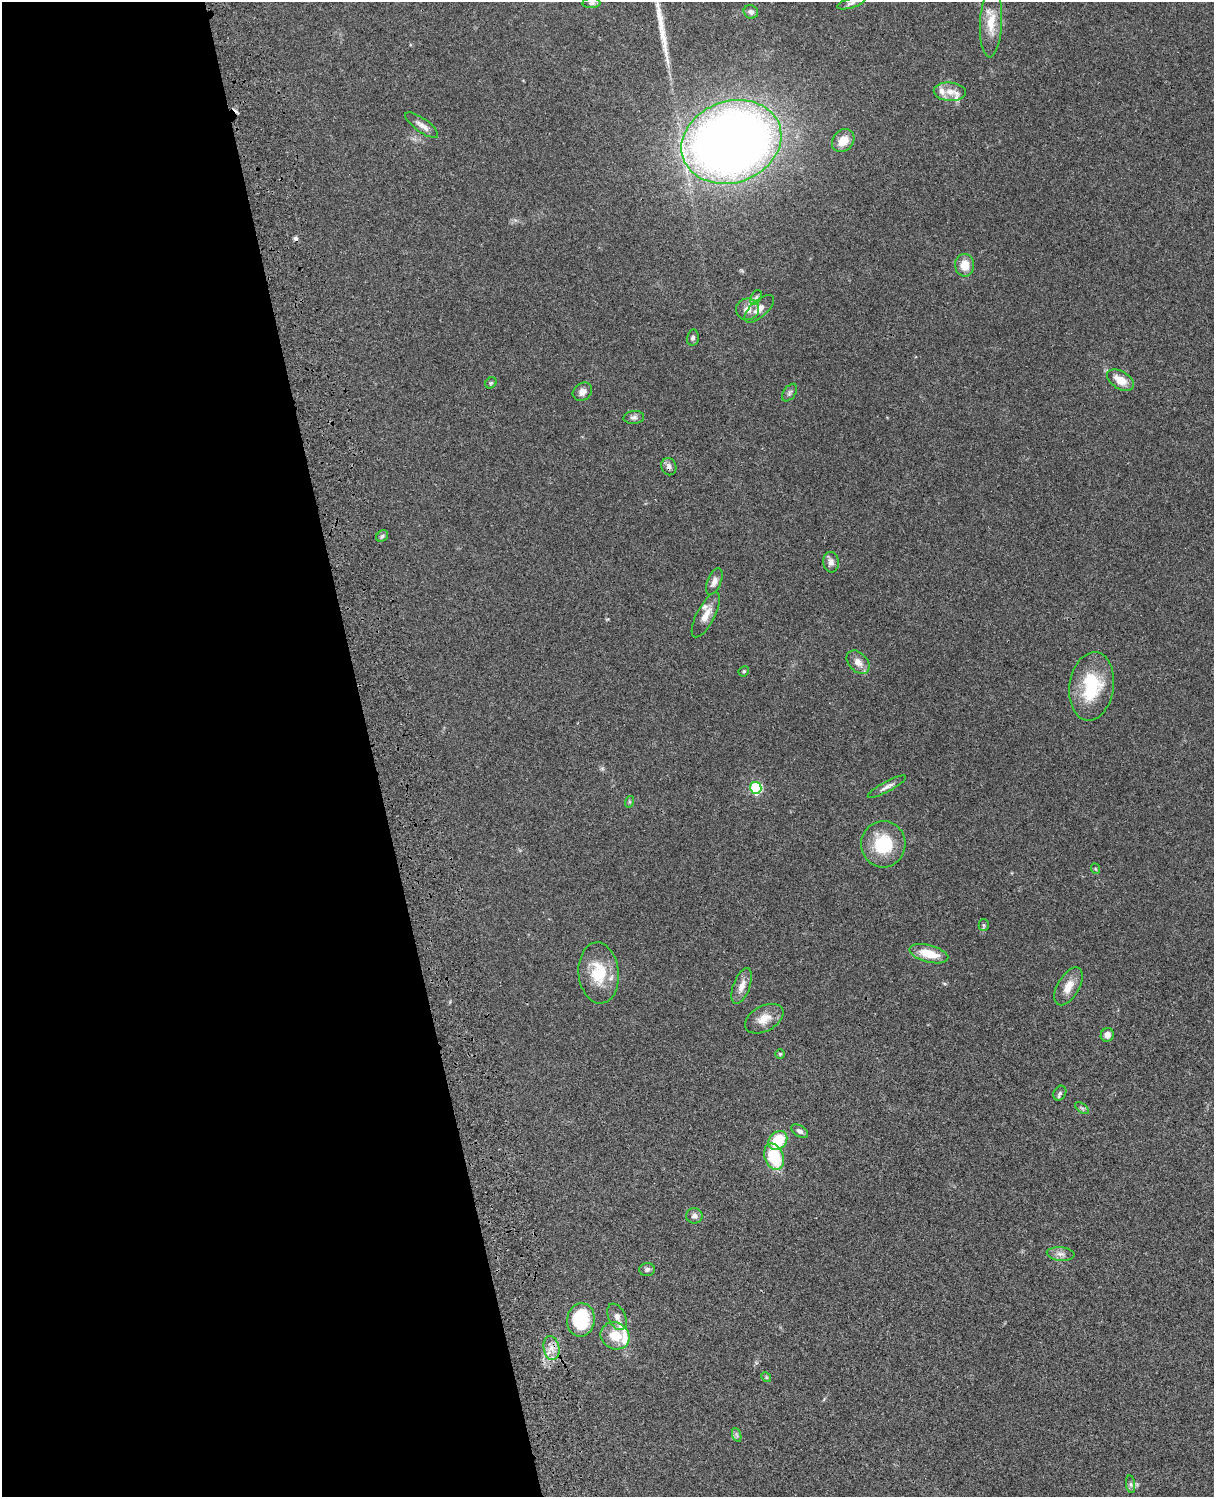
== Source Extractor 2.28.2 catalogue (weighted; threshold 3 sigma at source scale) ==
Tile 5 of 4 x 3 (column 1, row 2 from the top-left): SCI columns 121-1332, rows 1772-3266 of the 5087 x 4925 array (HDU 1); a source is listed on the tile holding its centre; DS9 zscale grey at full resolution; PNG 1216 x 1499 px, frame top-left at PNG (2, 2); each listed source drawn as its Kron ellipse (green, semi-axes under 4 px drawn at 4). Shown black and unused: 31% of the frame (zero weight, under 3 of 4 exposures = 6% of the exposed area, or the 3 px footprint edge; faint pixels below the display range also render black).
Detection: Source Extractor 2.28.2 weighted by HDU 2 'WHT'; one run over the whole footprint, this tile lists its part. Background 0.0863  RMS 0.0061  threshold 0.0276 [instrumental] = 3 sigma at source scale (4.5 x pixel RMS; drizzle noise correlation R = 1.50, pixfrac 1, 0.05/0.05 arcsec/px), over >= 5 px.
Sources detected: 61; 2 cosmic-ray / hot-pixel residue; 1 long thin detection or spike segment (spike, bleed or trail) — neither listed nor drawn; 4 inside a brighter listed object's ellipse — not listed separately; the other 54 listed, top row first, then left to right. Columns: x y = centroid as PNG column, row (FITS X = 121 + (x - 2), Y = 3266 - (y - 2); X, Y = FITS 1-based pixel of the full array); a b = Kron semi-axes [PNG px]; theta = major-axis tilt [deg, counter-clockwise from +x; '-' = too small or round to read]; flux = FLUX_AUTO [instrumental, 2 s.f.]
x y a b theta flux
591 3 9 5 1 1.3
851 3 14 5 16 1.9
751 12 7 6 - 2.3
991 22 35 11 87 12
950 92 16 9 -4 6.6
422 125 19 7 -35 3.9
843 140 12 10 49 7.6
731 142 51 40 20 670
965 265 11 9 -84 8.6
756 297 8 5 62 1.4
747 309 11 11 - 5.1
759 309 18 8 42 5.3
693 338 8 6 77 1.6
1120 380 15 8 -31 8.2
491 383 6 5 - 0.86
582 392 10 8 37 3.5
789 393 10 6 55 1.6
634 417 10 6 5 2
669 467 9 7 -69 2.8
382 536 6 5 - 1.2
831 562 10 8 -83 3
714 581 14 7 67 3.6
706 615 25 9 62 6.6
858 662 13 9 -47 5
744 671 5 5 - 0.84
1092 686 34 22 81 32
887 787 21 5 28 3
756 788 6 5 - 49
629 802 6 4 72 0.8
883 844 23 22 - 28
1096 869 5 3 - 0.52
984 925 5 5 - 0.97
929 954 20 8 -15 14
599 973 30 20 -85 21
742 986 19 8 70 5.6
1068 986 21 11 60 7.9
764 1019 21 12 29 8.1
1107 1035 7 6 - 3.7
780 1054 5 5 - 0.78
1060 1093 8 6 60 1.5
1082 1108 8 4 -37 1.2
800 1131 9 5 -31 1.9
778 1141 11 8 44 20
774 1157 14 9 -70 28
694 1216 8 7 - 2.8
1061 1254 14 6 -5 3.3
647 1269 8 6 4 1.7
617 1317 14 8 -65 4
581 1320 17 14 82 32
615 1336 15 13 -31 13
551 1348 12 8 -79 4.8
766 1377 5 4 - 0.79
737 1435 7 4 -71 1.2
1131 1484 9 4 -82 1.4
Overlapping masked pixels (flux is a lower limit): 1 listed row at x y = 669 467